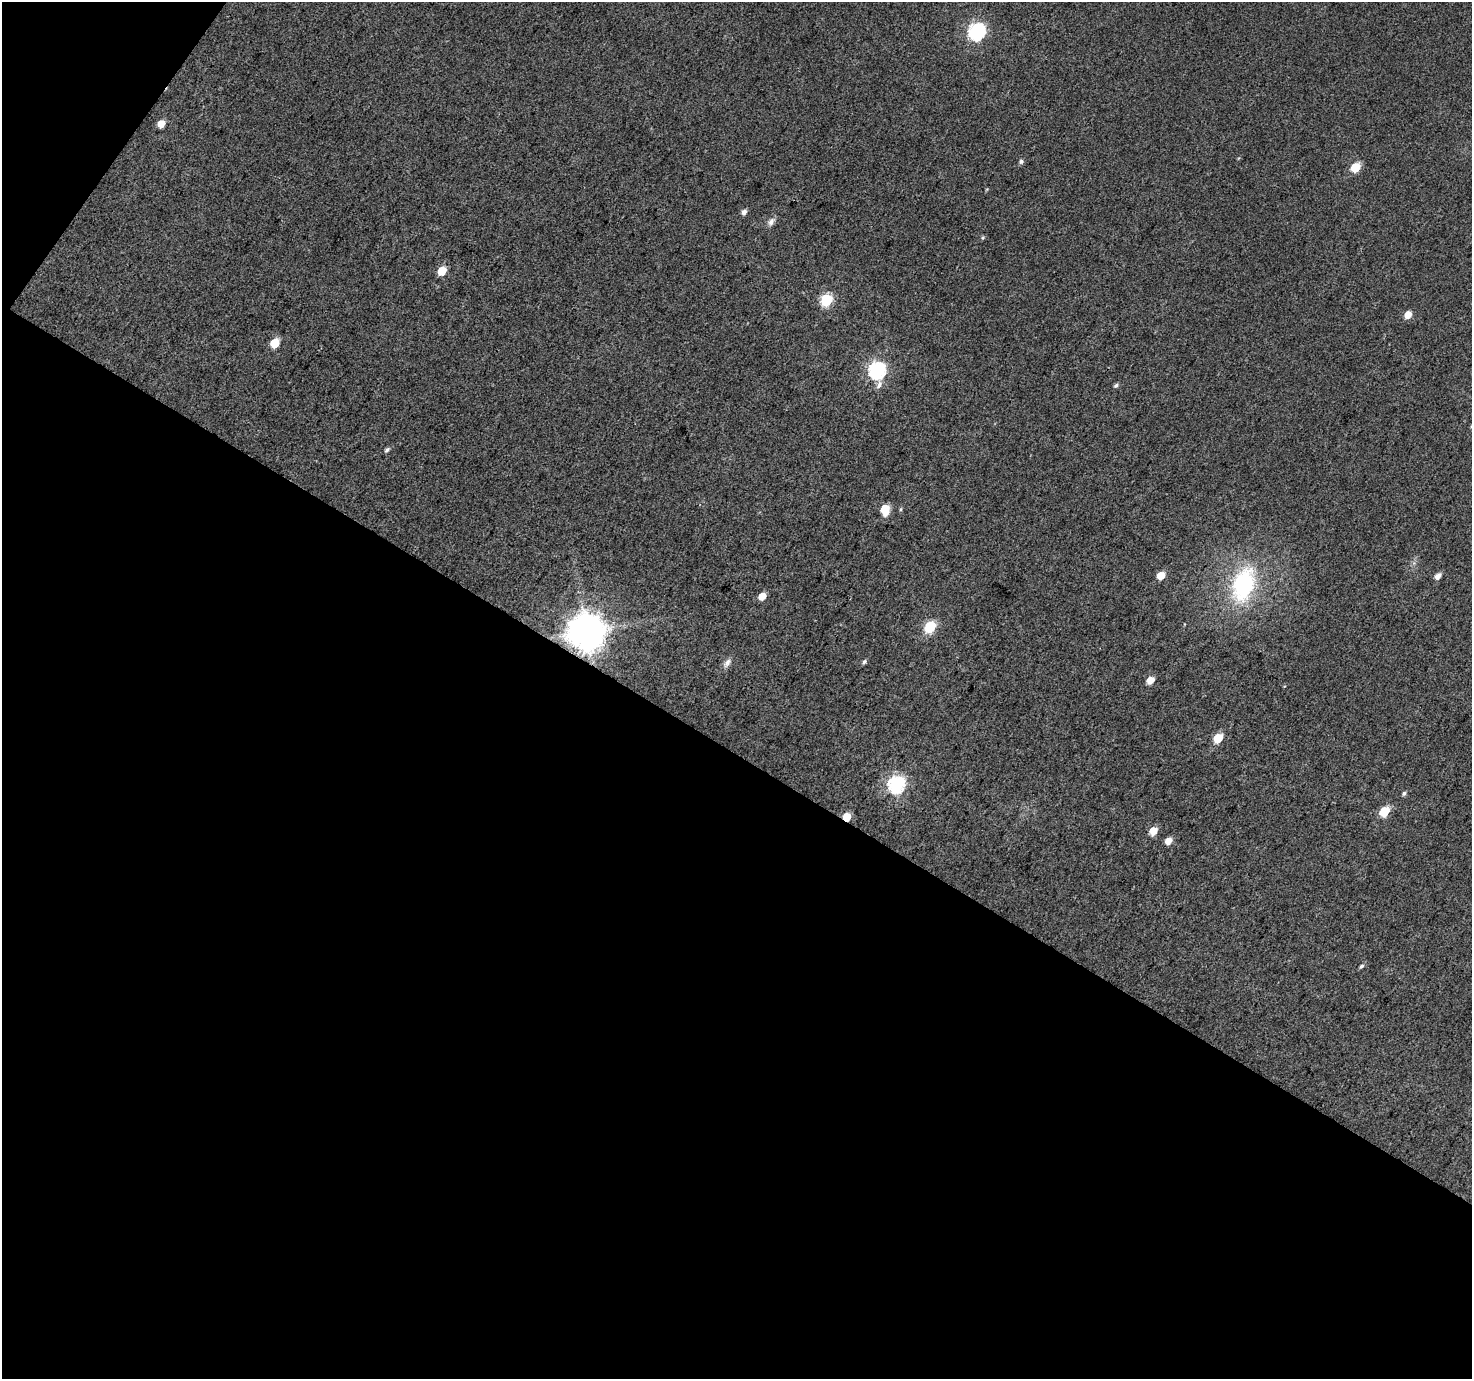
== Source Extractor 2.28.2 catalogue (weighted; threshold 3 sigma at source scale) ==
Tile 3 of 2 x 2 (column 1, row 2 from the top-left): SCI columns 2-1471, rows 118-1494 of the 2942 x 2970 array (HDU 1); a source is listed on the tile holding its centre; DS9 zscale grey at full resolution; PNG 1474 x 1381 px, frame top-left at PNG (2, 2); no overlay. Shown black and unused: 47% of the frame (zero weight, under 3 of 4 exposures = <1% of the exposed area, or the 3 px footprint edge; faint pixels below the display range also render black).
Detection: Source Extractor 2.28.2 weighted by HDU 2 'WHT'; one run over the whole footprint, this tile lists its part. Background 0.0404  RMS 0.011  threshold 0.0493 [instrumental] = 3 sigma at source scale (4.5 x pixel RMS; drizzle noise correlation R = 1.50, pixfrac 1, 0.0396/0.0396 arcsec/px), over >= 5 px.
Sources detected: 32; all 32 listed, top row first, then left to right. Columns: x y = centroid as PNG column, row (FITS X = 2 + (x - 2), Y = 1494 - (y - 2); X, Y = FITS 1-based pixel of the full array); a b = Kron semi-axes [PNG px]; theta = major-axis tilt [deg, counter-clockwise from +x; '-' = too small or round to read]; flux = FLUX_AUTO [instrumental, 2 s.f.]
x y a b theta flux
977 31 7 7 - 280
161 124 5 5 - 15
1021 161 6 5 - 2.9
1355 167 6 5 - 38
744 212 6 5 - 4.8
771 222 11 7 66 4.9
442 270 6 5 - 25
827 300 6 6 - 100
1408 315 6 5 - 13
275 343 6 5 - 34
877 370 8 7 - 300
1116 385 6 4 31 2.5
387 450 6 5 - 2.8
885 509 8 6 -84 28
901 509 6 3 71 1.3
1161 575 6 5 - 16
1438 576 6 5 - 7.1
1244 584 45 27 72 110
762 596 6 5 - 13
930 626 6 6 - 90
586 631 11 10 - 2800
864 662 6 5 - 2.3
727 663 14 7 53 5.9
1150 680 6 5 - 14
1218 738 6 5 - 35
897 784 7 7 - 270
1404 793 6 4 58 2.2
1384 811 6 5 - 49
847 817 5 5 - 25
1153 831 6 5 - 18
1168 841 6 5 - 9.9
1361 966 7 4 50 2.4
Overlapping masked pixels (flux is a lower limit): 2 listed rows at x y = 586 631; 847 817